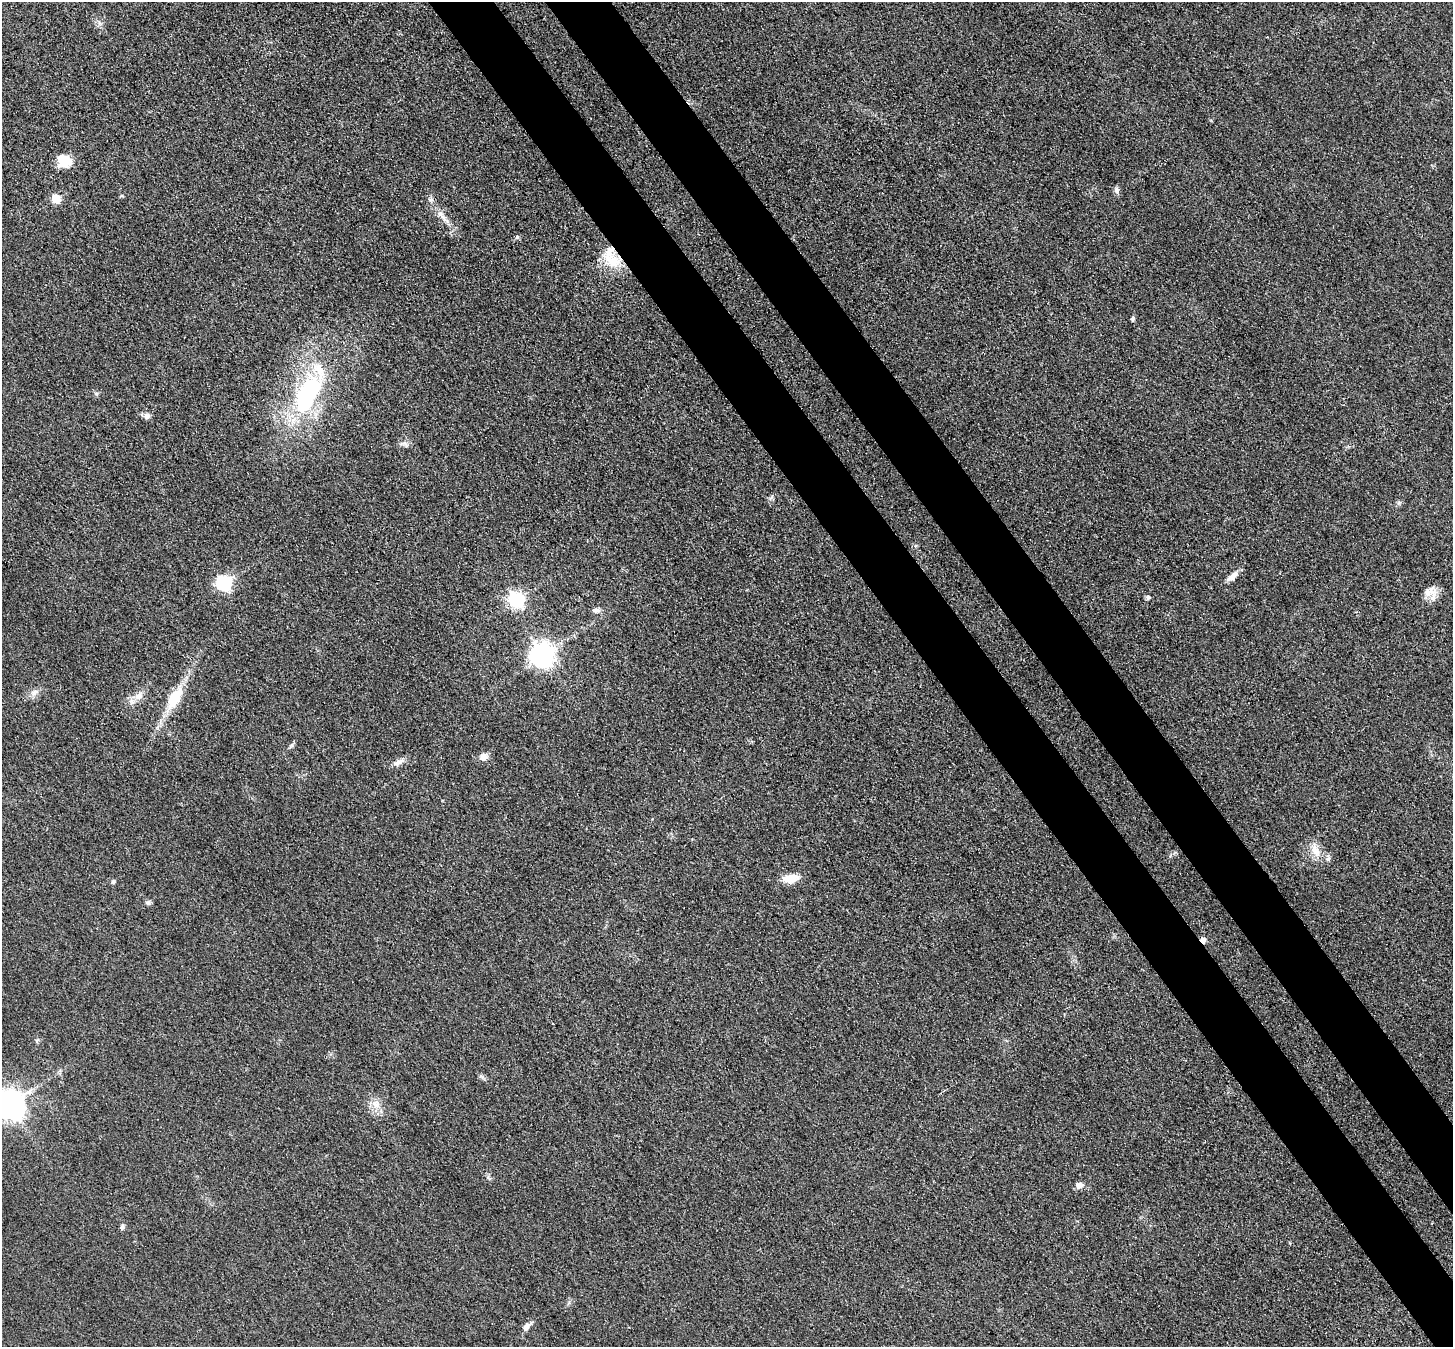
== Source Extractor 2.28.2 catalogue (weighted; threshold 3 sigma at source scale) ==
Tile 6 of 4 x 4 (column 2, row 2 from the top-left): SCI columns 1531-2981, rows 2899-4243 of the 5962 x 5933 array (HDU 1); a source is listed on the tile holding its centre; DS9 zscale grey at full resolution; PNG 1455 x 1349 px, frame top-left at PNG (2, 2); no overlay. Shown black and unused: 8% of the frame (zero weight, under 3 of 4 exposures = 7% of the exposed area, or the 3 px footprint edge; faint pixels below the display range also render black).
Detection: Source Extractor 2.28.2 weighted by HDU 2 'WHT'; one run over the whole footprint, this tile lists its part. Background 0.0546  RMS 0.0095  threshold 0.0427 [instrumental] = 3 sigma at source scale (4.5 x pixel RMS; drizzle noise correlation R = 1.50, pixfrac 1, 0.05/0.05 arcsec/px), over >= 5 px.
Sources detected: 37; all 37 listed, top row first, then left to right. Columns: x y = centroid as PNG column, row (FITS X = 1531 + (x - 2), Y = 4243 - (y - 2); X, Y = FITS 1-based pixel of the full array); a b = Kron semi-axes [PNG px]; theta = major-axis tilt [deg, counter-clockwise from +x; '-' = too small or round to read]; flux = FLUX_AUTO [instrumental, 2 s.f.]
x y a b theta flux
64 161 14 14 - 20
1116 190 9 7 -77 3
56 199 6 5 - 36
442 216 25 6 -48 9.4
517 237 6 5 - 1.6
611 258 30 19 -58 31
1133 318 5 4 - 2.4
96 394 6 5 - 1.9
308 395 46 22 62 140
147 416 9 8 - 4.3
405 444 15 5 -23 3.6
771 497 10 3 50 1.7
1233 576 17 7 42 7
224 583 7 7 - 200
1430 592 19 13 16 10
1148 597 6 5 - 2
516 600 7 6 - 230
596 610 12 6 -3 3.4
542 655 8 8 - 820
34 692 11 8 30 5.1
138 696 14 9 53 7.8
174 698 28 13 61 29
483 757 10 9 - 6.3
399 762 17 7 29 5.6
1315 850 22 10 -76 12
1328 858 10 6 86 2.8
790 878 18 9 7 15
113 882 6 5 - 1.8
148 903 7 6 - 2.3
1203 940 5 4 - 7.3
37 1040 7 4 18 1.4
481 1076 7 4 -19 1.9
376 1104 13 10 -16 8.9
9 1105 9 9 - 1400
1079 1185 8 7 - 5.7
122 1227 8 5 67 2.4
526 1327 11 7 52 5.2
Overlapping masked pixels (flux is a lower limit): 2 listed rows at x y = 611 258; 1203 940
Isophote crosses this tile's border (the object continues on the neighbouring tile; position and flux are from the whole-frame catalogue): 1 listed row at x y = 9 1105
Unlisted compact peaks at least as high as the median listed source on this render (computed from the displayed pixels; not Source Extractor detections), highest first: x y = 292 745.